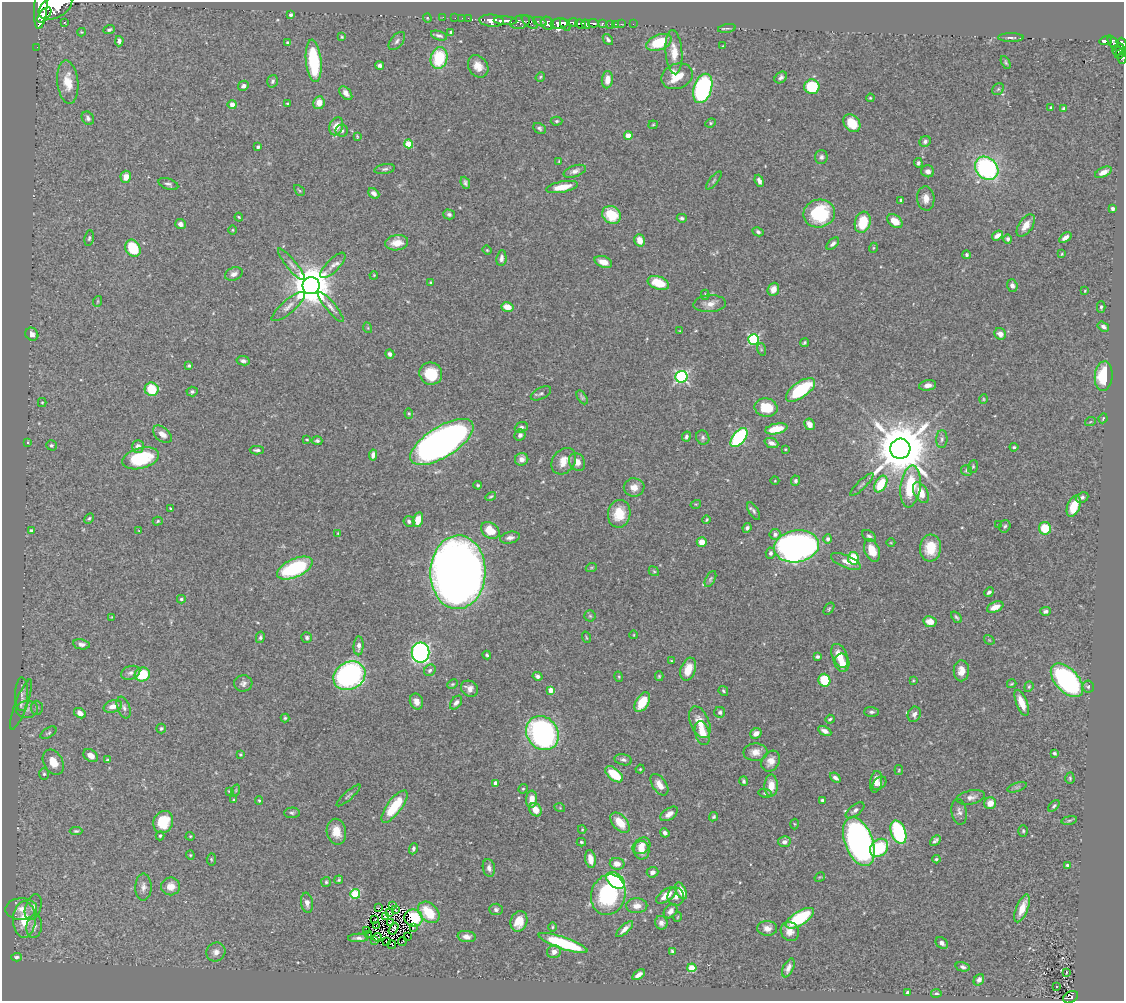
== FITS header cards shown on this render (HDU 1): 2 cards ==
NAXIS1  =                 1122
NAXIS2  =                  999

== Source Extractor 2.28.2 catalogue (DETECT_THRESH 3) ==
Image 1122 x 999 px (HDU 1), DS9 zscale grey, 1 PNG px = 1 image px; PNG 1126 x 1003 px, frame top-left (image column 1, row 999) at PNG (2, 2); each listed source drawn as its Kron ellipse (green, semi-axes under 4 px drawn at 4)
Background 0.477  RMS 0.023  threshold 0.0675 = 3 sigma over >= 5 px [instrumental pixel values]
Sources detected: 443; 1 with non-positive FLUX_AUTO (blend fragments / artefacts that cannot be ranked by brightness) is neither listed nor drawn; the other 442 listed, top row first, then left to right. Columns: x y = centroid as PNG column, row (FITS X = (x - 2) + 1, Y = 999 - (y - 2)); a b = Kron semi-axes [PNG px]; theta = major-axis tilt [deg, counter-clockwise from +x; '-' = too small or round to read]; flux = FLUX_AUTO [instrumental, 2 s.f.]
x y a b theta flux
55 7 18 11 30 5400
41 8 21 6 85 4000
44 15 9 5 50 1600
291 15 4 3 - 2.7
443 17 2 2 - 6.1
427 18 4 4 - 1.3
455 18 2 2 - 7.5
462 18 2 2 - 11
468 18 2 2 - 12
492 21 12 6 -5 1700
505 21 12 3 -3 890
520 22 10 6 17 340
530 22 9 5 -38 380
540 22 7 3 -22 400
573 22 5 3 - 330
64 23 3 2 - 1.3
547 23 7 6 - 590
593 23 5 3 - 150
559 24 8 5 2 2000
580 24 5 4 - 620
586 24 5 3 - 560
602 24 3 3 - 100
611 24 3 3 - 24
615 24 3 2 - 11
621 24 2 2 - 7.5
633 24 2 2 - 3.4
565 25 7 2 -54 740
727 28 9 3 10 2.8
109 30 6 4 22 2.9
81 32 4 3 - 1.4
451 33 4 3 - 5.2
439 36 8 4 -18 4.1
342 37 3 3 - 1.6
1011 37 13 3 0 3.8
608 39 6 3 -51 3.3
119 41 5 4 - 5.5
397 41 11 6 50 5.1
1106 41 6 3 9 170
659 42 13 7 22 59
1113 42 7 3 -66 220
288 43 4 3 - 2.8
1122 44 6 3 -72 320
723 46 3 2 - 1.3
37 47 2 2 - 3.4
1119 50 6 5 - 320
674 52 22 8 -86 23
1120 54 6 4 38 220
439 58 11 8 77 77
1122 58 6 3 84 50
314 61 21 7 -84 92
1006 62 7 3 -62 2.2
380 65 4 4 - 4.5
478 66 12 9 -54 16
677 76 16 12 22 37
540 77 5 4 - 1.7
781 77 7 5 41 4.4
607 80 8 5 84 14
272 81 6 5 - 3.7
68 82 22 10 -84 30
243 86 5 5 - 5.4
812 87 7 7 - 63
703 88 15 9 72 260
998 89 6 5 - 2.8
346 93 8 5 -50 7.1
870 98 4 3 - 1.7
319 103 6 6 - 15
288 104 3 3 - 2.3
232 105 4 4 - 14
1051 108 4 3 - 2.4
1064 108 4 3 - 2.5
88 118 7 5 -54 4.5
556 121 6 4 1 2.6
711 123 5 4 - 2.3
852 123 10 7 -50 30
653 125 5 4 - 1.6
336 126 9 6 68 16
539 128 7 5 -29 3.3
342 131 6 6 - 4.1
357 136 4 2 - 1.5
628 136 4 4 - 26
925 141 6 5 - 4.1
409 144 4 4 - 43
258 147 3 3 - 3.2
821 157 7 6 - 4.2
559 162 4 2 - 1.4
918 163 5 4 - 3.2
987 168 13 10 -42 240
385 169 10 5 10 3.6
575 171 12 5 19 6.8
928 171 6 6 - 7.3
1103 172 9 5 26 11
126 177 6 5 - 12
714 181 11 4 51 2.9
759 181 6 4 -69 6.1
465 183 6 4 -68 3.3
168 184 10 5 -19 4.1
562 187 16 5 11 27
299 190 6 3 -45 1.7
374 193 6 4 -41 5.9
926 198 12 8 -84 14
901 200 4 3 - 2.3
1113 209 4 3 - 3.9
819 213 16 14 13 100
449 214 6 5 - 3.8
611 215 10 8 -39 46
239 217 4 3 - 1.7
682 218 5 4 - 3
895 221 8 6 -39 19
863 222 11 7 73 47
180 224 5 5 - 6.8
1026 225 13 7 56 15
233 230 5 3 - 1.4
758 232 6 4 -27 3
997 236 6 4 36 7.6
89 238 8 4 80 2.7
1065 238 7 4 36 7.4
1008 239 5 4 - 3.9
640 240 6 5 - 15
397 243 11 7 7 18
833 244 8 4 43 4.7
133 248 9 7 -58 54
873 248 5 3 - 1.3
487 250 4 4 - 1.6
1062 254 3 3 - 1.3
967 255 4 4 - 2.7
501 258 8 5 83 6.1
603 262 9 5 -19 14
291 264 20 5 -51 8.8
333 265 17 6 45 9
234 274 9 6 22 6.7
374 275 4 3 - 1.3
430 282 3 2 - 1.5
658 283 11 6 -20 40
1012 285 6 5 - 5.9
311 286 8 8 - 5200
773 289 6 5 - 12
1085 291 4 3 - 1.2
705 295 5 4 - 2.1
98 301 5 3 - 1.5
710 304 16 8 4 12
288 307 21 6 41 11
331 307 19 5 -50 7.7
507 307 6 4 -16 19
1101 307 6 3 -89 2.8
1103 327 6 4 -32 4.9
368 328 5 3 - 1.3
680 331 3 3 - 1.2
32 334 7 6 - 7.7
1000 334 6 5 - 9.9
754 339 5 5 - 170
804 343 4 4 - 2.2
761 349 6 4 -73 2
390 354 5 4 - 4.9
243 361 7 4 -11 4.6
189 366 3 3 - 2.4
431 374 11 11 - 44
1104 376 15 9 85 64
681 377 6 6 - 260
928 385 8 5 9 8.7
152 389 7 6 - 49
800 390 17 8 35 95
192 392 5 5 - 3.1
541 393 11 5 27 4
582 397 8 4 -56 2.7
983 399 5 3 - 1.5
42 402 4 4 - 1.6
766 408 11 9 -11 39
409 413 5 4 - 1.9
1103 418 5 3 - 1.6
1090 422 5 3 - 1.4
809 424 6 5 - 9.9
521 427 6 5 - 5.2
776 429 11 5 12 31
162 434 11 6 -40 11
520 435 6 5 - 4.7
686 437 5 4 - 4
739 437 11 6 52 200
703 438 7 6 - 3.9
307 439 3 2 - 1.4
942 439 9 5 88 4.4
317 441 5 4 - 3.4
28 442 4 2 - 1.2
442 442 36 15 32 940
771 443 7 4 -22 6.5
51 445 5 5 - 2.9
138 446 6 6 - 7.1
1014 447 4 3 - 2.3
785 449 3 3 - 1.3
900 449 10 10 - 11000
257 450 7 3 -1 3.2
373 455 5 4 - 7.5
141 458 19 10 15 95
522 459 7 6 - 9.9
564 461 14 11 53 21
577 462 9 7 -57 14
973 467 6 5 - 2.5
967 471 6 5 - 3
775 481 4 3 - 1.1
796 481 5 4 - 3.4
881 484 9 5 60 46
478 485 4 4 - 2.1
862 485 16 4 44 4.2
910 486 21 10 83 66
634 487 10 9 - 14
921 493 11 6 -60 22
491 497 5 3 - 2
1082 497 6 5 - 4
696 504 5 3 - 1.6
1074 506 11 6 69 33
170 509 3 2 - 1.6
754 511 10 4 -59 3.7
619 514 14 11 80 38
89 518 6 4 61 2.1
418 520 7 5 75 18
707 520 4 3 - 1.9
158 521 5 4 - 2
409 521 6 5 - 4.7
998 525 4 3 - 1.5
1005 526 6 5 - 3.1
747 528 5 4 - 3.7
1045 528 6 6 - 39
31 530 4 3 - 2.4
490 530 10 7 -35 32
139 531 4 2 - 0.85
338 533 3 2 - 1.1
775 534 5 5 - 6.8
869 536 8 5 -35 3.8
510 538 10 5 12 7.1
828 539 4 4 - 4.8
702 542 5 5 - 16
891 543 4 3 - 1.3
796 546 23 16 8 810
931 548 13 10 85 37
872 550 12 7 -68 23
770 553 5 5 - 3.7
853 558 6 5 - 48
846 561 16 6 -23 11
295 568 19 9 24 130
591 568 6 3 19 1.9
654 571 5 4 - 1.9
458 572 37 27 88 2200
710 579 9 4 61 2.8
989 592 5 3 - 4.2
181 599 4 4 - 2.2
995 607 9 5 24 13
829 609 7 4 55 2.2
1046 611 5 4 - 4.2
590 616 5 5 - 2.3
112 617 3 2 - 1.1
956 617 6 4 -51 2.6
930 622 6 5 - 16
634 635 4 3 - 1
260 637 6 4 78 2.8
307 637 5 5 - 3.1
586 637 6 3 -71 1.5
989 640 6 4 -33 1.6
81 644 8 5 -12 5.9
359 646 9 5 88 6.8
420 652 10 9 - 380
487 655 4 3 - 2.7
817 656 4 3 - 2.9
840 656 13 7 -67 23
672 661 4 2 - 1.2
842 663 9 7 -80 18
688 669 12 7 70 25
430 670 6 5 - 3.5
961 671 10 7 89 14
131 673 10 6 18 5.9
142 674 8 7 - 58
349 676 17 13 30 370
538 676 5 4 - 5
659 676 5 4 - 1.9
619 677 5 3 - 1.5
824 680 6 6 - 51
913 680 3 3 - 1.4
1067 680 20 11 -47 300
243 683 9 8 - 5.7
452 684 6 4 26 2
1012 684 5 3 - 1.5
1088 686 6 5 - 3
1029 687 5 4 - 2.1
469 689 9 7 -34 9.2
551 690 4 4 - 13
723 691 5 4 - 2.1
22 694 17 6 89 8.2
416 701 8 6 -66 10
642 702 11 6 58 35
456 703 8 5 53 5.3
1022 703 14 5 -68 21
21 704 26 6 70 9.8
113 706 9 6 17 13
124 707 11 6 -69 6.1
37 708 7 6 - 3.6
27 709 11 8 3 8.3
720 712 5 5 - 4.3
871 712 7 5 -2 3.2
80 713 6 5 - 9.2
914 714 8 6 70 6.2
285 718 4 4 - 2
830 719 5 3 - 2.3
700 722 16 9 -67 22
161 728 5 4 - 2.7
825 731 7 4 -26 6.9
48 733 9 5 31 3.1
542 733 18 15 -54 350
702 733 12 7 -75 25
756 734 6 5 - 8.9
755 752 12 9 1 13
1054 753 3 3 - 2.8
240 755 4 3 - 1.5
91 756 8 5 -37 11
107 760 4 3 - 1.9
623 760 9 5 -13 4.6
771 761 11 8 59 12
53 762 13 9 -60 21
640 769 4 4 - 1.3
899 770 5 4 - 1.7
44 774 6 5 - 2.6
614 774 10 5 -40 48
835 778 6 4 -39 5.3
1070 778 6 4 -87 2.1
744 781 5 4 - 2.9
876 782 11 6 80 10
496 783 4 4 - 9.2
879 783 8 5 43 4.6
659 785 12 7 -56 14
771 786 11 6 89 20
1017 787 10 4 18 3.7
523 789 5 4 - 1.8
236 790 6 3 72 1.3
229 791 4 2 - 1.4
765 793 6 4 -11 2.6
348 795 15 3 42 3.4
971 797 14 7 11 7.9
532 799 8 5 86 18
234 800 4 3 - 2.2
259 800 4 4 - 1.6
822 800 4 3 - 2.8
990 803 6 6 - 14
1054 806 7 4 46 2.7
394 807 19 7 53 59
560 808 5 3 - 1.4
536 810 7 6 - 19
855 810 11 5 38 5.5
959 812 13 7 -81 6.4
292 813 7 5 3 3.2
669 814 10 5 36 9.4
714 817 5 4 - 2.2
1069 820 8 4 9 2.3
163 822 11 9 62 44
620 823 12 7 -49 29
794 824 5 3 - 1.4
582 829 4 3 - 1.5
76 831 6 4 0 2.8
1023 831 6 4 -89 2.1
336 832 13 9 -80 20
898 832 12 7 -70 140
665 833 5 4 - 5
160 836 5 3 - 2.1
190 836 4 4 - 1.5
935 840 6 4 44 3.8
581 842 4 3 - 2.1
784 842 6 5 - 5.3
859 842 25 14 -69 700
641 846 9 7 35 14
879 848 10 8 45 76
413 849 6 4 69 3
642 850 9 7 -78 16
190 855 4 4 - 1.6
211 859 6 4 86 2.2
590 859 9 5 -81 17
936 859 4 3 - 2.3
617 864 7 6 - 13
1067 865 3 3 - 2.8
489 868 9 6 -76 6.2
653 872 6 5 - 7.7
820 877 6 3 32 1.4
339 880 4 3 - 1.9
616 880 10 7 -39 160
326 882 5 5 - 2.4
171 886 9 9 - 15
143 887 13 8 89 8.4
681 891 9 5 -64 19
355 894 5 4 - 81
608 895 20 17 73 150
666 895 12 6 35 22
676 897 9 8 - 7.5
307 903 10 6 -81 7.2
392 906 3 2 - 2.1
637 906 10 7 2 12
33 907 13 7 70 8.2
378 908 3 2 - 4.5
1022 908 15 6 68 21
21 909 16 11 2 14
496 909 7 6 - 3.8
395 910 4 2 - 1.1
670 911 8 5 50 8.1
429 912 12 9 -43 45
389 913 3 2 - 1.2
386 917 3 2 - 0.21
678 917 5 3 - 1.2
413 918 9 8 - 58
800 918 16 7 32 82
24 920 18 11 90 36
374 920 3 2 - 1.4
519 921 11 8 70 25
390 923 2 2 - 0.5
661 923 7 6 - 6.5
34 926 12 8 81 8.2
376 926 3 2 - 1
553 927 5 3 - 1.5
413 928 2 2 - 6.1
767 928 10 7 -3 10
394 929 6 3 58 0.57
625 929 11 4 43 7.9
367 930 2 2 - 1.7
790 931 10 8 -63 11
368 934 4 2 - 2.8
408 936 3 2 - 1.2
378 937 4 2 - 2.5
467 937 9 5 -8 8
358 938 10 4 2 5.3
374 940 3 2 - 3.2
387 941 4 2 - 1
402 941 4 2 - 1.2
563 943 26 6 -19 110
942 943 6 5 - 5.8
392 945 4 2 - 1.4
672 951 4 3 - 2
216 952 10 9 - 8.8
554 952 7 6 - 8.6
16 957 5 4 - 3
963 967 7 4 -15 3.9
692 968 4 4 - 64
788 968 10 5 65 6.6
1066 973 3 2 - 1
638 975 7 4 35 7.7
979 980 6 4 55 4.3
1056 987 3 2 - 2.2
908 992 3 3 - 2.3
936 993 5 3 - 2.2
1071 997 8 5 33 110
At the frame edge (FLAGS 8, measured only in part): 3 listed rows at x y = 55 7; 1122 44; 1122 58
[1 non-positive-flux detection neither listed nor drawn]